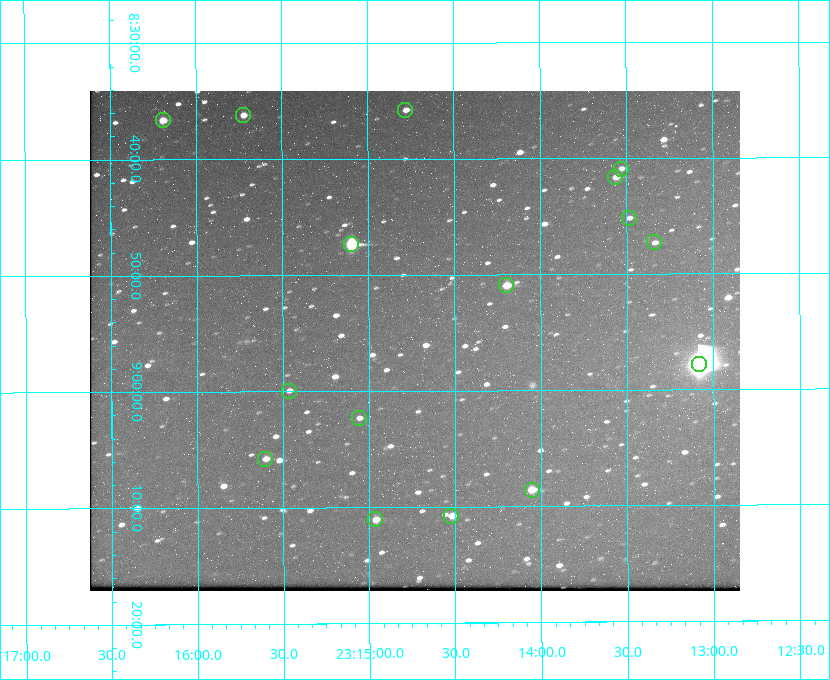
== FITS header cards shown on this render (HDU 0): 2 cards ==
NAXIS1  =                  650 / Width of table row in bytes
NAXIS2  =                  500 / Number of rows in table

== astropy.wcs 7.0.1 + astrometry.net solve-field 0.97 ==
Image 650 x 500 px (HDU 0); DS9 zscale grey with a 90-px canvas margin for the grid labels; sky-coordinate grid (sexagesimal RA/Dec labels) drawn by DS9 from the SOLVED WCS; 16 Tycho-2 reference stars matched to detected sources circled (green)
Header WCS: none
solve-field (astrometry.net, Tycho-2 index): SOLVED blind (the file carries no WCS)
Solved WCS: RA---TAN-SIP/DEC--TAN-SIP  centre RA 23:14:44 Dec +08:56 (348.68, +8.93 deg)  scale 5.17 arcsec/px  FOV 56.0' x 43.1'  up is -180 deg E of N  parity flipped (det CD > 0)
(file carries no celestial WCS; the grid is the blind solution)
Tycho-2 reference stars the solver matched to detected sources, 16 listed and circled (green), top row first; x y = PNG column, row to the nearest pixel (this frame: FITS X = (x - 90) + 1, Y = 500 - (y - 91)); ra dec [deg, ICRS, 3 dp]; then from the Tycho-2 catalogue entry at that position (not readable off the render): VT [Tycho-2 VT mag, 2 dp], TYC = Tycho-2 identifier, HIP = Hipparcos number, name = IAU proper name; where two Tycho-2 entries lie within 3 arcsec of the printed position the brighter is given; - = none
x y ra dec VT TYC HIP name
405 110 348.695 +8.597 11.30 1161-1571-1 - -
243 115 348.931 +8.603 11.18 1161-1110-1 - -
163 120 349.048 +8.610 11.72 1161-1223-1 - -
621 169 348.383 +8.682 11.92 1161-890-1 - -
615 177 348.391 +8.694 11.47 1161-728-1 - -
629 218 348.371 +8.753 12.36 1161-1249-1 - -
654 242 348.335 +8.788 11.88 1161-938-1 - -
351 244 348.775 +8.789 8.97 1161-884-1 114784 -
506 285 348.550 +8.849 10.80 1161-574-1 - -
699 364 348.271 +8.963 6.92 1161-1161-1 114608 -
289 391 348.866 +8.999 11.82 1161-694-1 - -
359 418 348.765 +9.039 11.87 1161-1547-1 - -
265 459 348.901 +9.097 11.97 1161-534-1 - -
532 490 348.514 +9.143 10.38 1161-1071-1 - -
451 516 348.631 +9.180 11.26 1161-1559-1 - -
375 519 348.741 +9.184 11.62 1161-452-1 - -